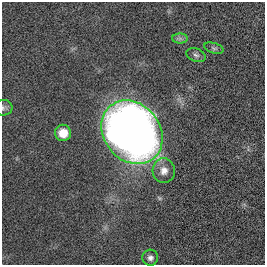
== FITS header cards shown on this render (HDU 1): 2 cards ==
NAXIS1  =                  263
NAXIS2  =                  263

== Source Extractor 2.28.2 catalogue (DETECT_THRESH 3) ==
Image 263 x 263 px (HDU 1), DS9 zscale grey, 1 PNG px = 1 image px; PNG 267 x 267 px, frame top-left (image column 1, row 263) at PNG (2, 2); each listed source drawn as its Kron ellipse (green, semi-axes under 4 px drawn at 4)
Background 0.00429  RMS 0.046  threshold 0.138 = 3 sigma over >= 5 px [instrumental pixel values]
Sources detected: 8; all 8 listed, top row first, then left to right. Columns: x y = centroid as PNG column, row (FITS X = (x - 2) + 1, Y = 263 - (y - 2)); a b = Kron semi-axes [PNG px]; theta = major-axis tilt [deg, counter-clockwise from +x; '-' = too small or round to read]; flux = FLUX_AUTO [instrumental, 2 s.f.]
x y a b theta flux
180 38 7 5 0 8.2
214 48 10 5 -15 7.3
196 55 10 6 -20 8.7
3 108 9 8 - 9.2
132 132 34 28 -51 3200
63 133 8 8 - 52
164 171 12 11 - 27
150 258 8 8 - 13
At the frame edge (FLAGS 8, measured only in part): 1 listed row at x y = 3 108